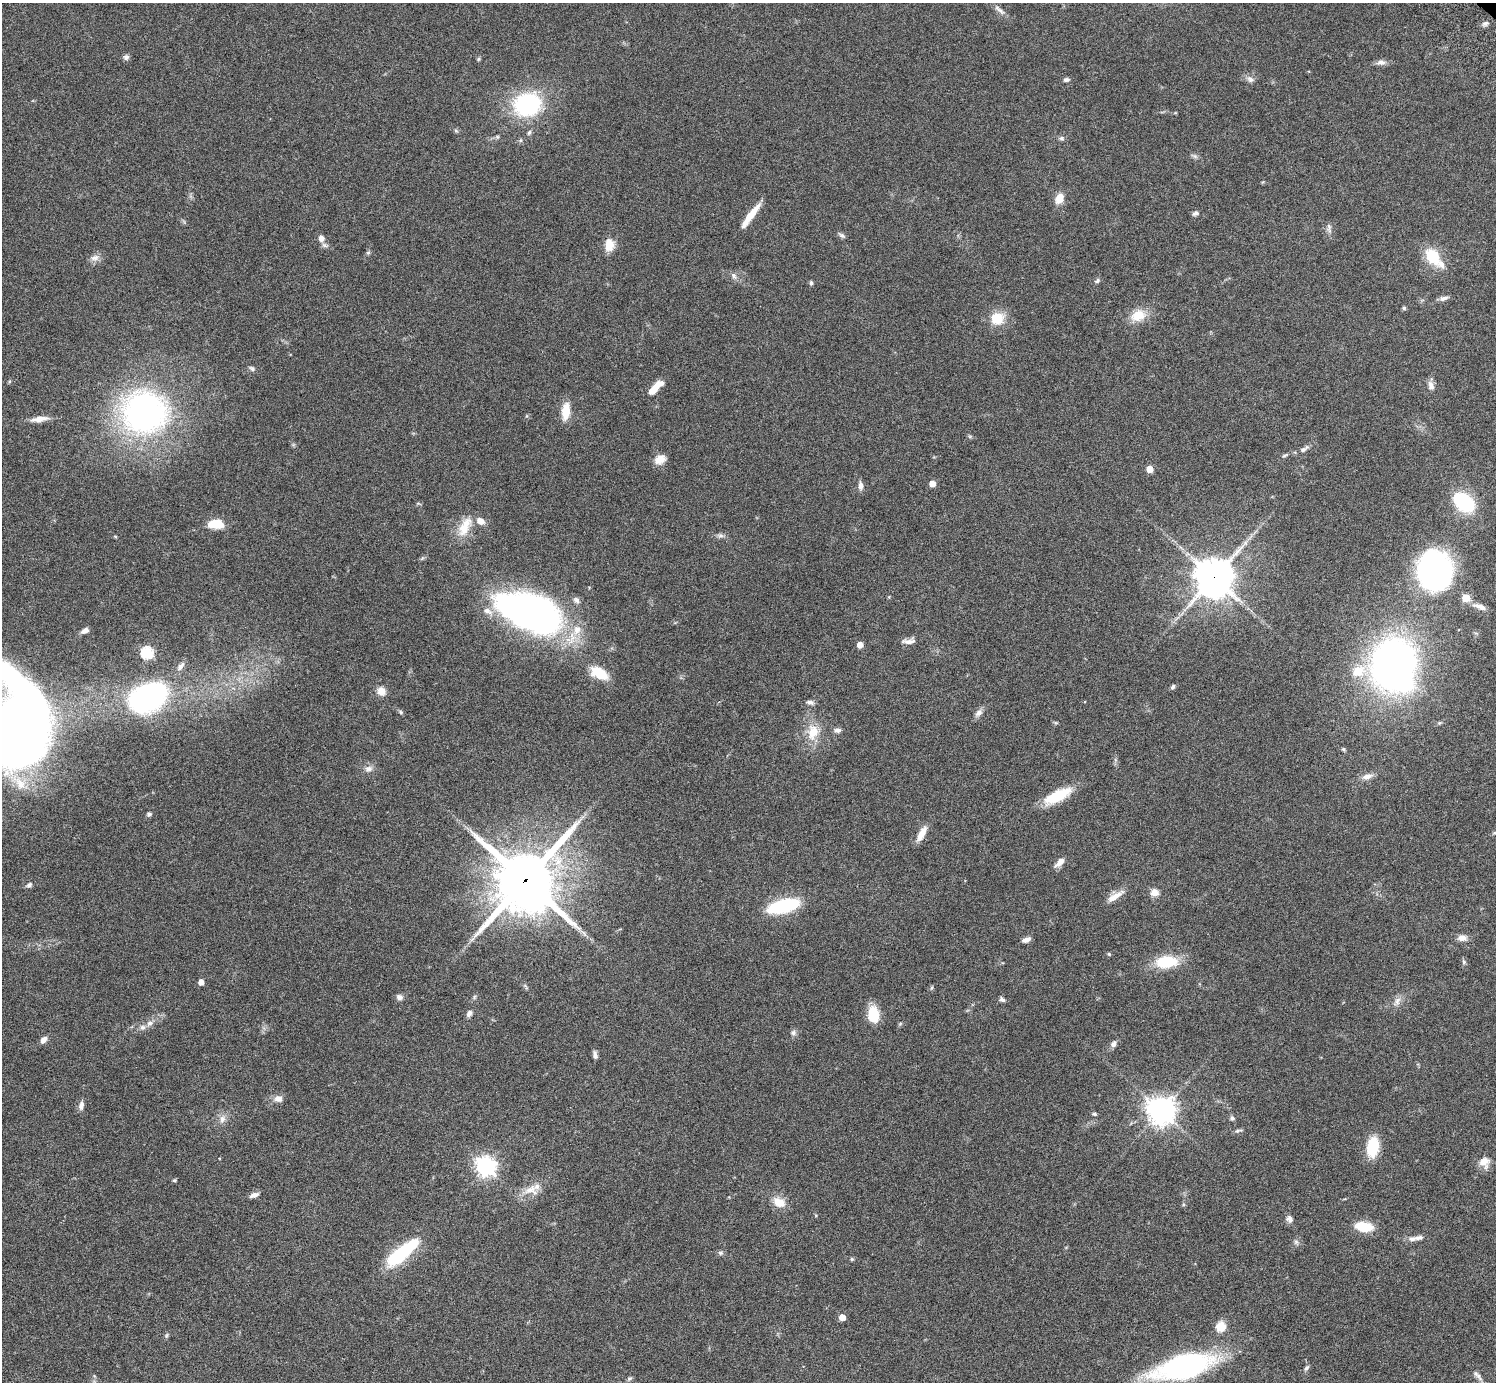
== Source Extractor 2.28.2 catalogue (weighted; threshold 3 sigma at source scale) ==
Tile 7 of 4 x 4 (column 3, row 2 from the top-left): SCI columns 3032-4525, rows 3105-4484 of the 6060 x 6070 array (HDU 1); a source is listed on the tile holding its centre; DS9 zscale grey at full resolution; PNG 1498 x 1384 px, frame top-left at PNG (2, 3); no overlay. Shown black and unused: <1% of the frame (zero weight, under 3 of 6 exposures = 3% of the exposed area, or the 3 px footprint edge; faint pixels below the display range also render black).
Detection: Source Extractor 2.28.2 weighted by HDU 2 'WHT'; one run over the whole footprint, this tile lists its part. Background 0.0834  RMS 0.0046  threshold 0.0187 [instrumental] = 3 sigma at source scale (4.09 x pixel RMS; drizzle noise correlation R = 1.36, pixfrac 0.8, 0.05/0.05 arcsec/px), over >= 5 px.
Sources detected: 142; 4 inside a brighter object's white glare — not listed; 6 inside a brighter listed object's ellipse — not listed separately; the other 132 listed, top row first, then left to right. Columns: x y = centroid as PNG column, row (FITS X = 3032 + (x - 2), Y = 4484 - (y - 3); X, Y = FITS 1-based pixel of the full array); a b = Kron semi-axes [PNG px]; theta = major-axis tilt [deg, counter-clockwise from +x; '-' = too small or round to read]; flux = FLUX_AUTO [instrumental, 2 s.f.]
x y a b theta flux
999 10 19 5 -42 2.1
1485 23 9 5 22 1.2
126 57 7 7 - 1.2
478 59 6 4 88 0.56
1381 62 12 7 5 2
1250 79 11 7 -36 1.7
1066 80 8 5 7 1.1
527 104 16 14 14 65
456 131 6 4 -19 0.58
529 132 7 5 62 0.89
1062 138 7 6 - 0.94
520 140 6 5 - 0.72
1195 156 7 6 - 0.99
1059 198 13 9 65 4.7
1195 213 8 5 25 1.1
751 214 27 7 52 7.3
1329 226 11 6 87 1.4
842 235 10 5 -34 1
321 238 8 8 - 2.3
609 245 14 10 87 5.6
368 252 6 5 - 0.75
1433 257 26 12 -48 14
95 258 12 8 11 2.4
734 276 10 6 -53 1.6
1097 281 7 5 30 0.87
811 283 6 4 -75 0.73
1443 298 11 6 11 1.7
1404 308 4 4 - 0.85
1138 316 21 14 15 7.7
997 318 17 15 3 9
252 369 9 6 -39 1
1431 385 13 8 -78 2.1
655 388 19 6 45 7
566 411 18 8 83 7.9
144 412 42 40 -16 140
39 419 23 7 8 3.9
970 436 6 4 19 0.53
1304 449 15 6 33 1.9
1284 456 8 4 35 0.79
660 459 13 9 25 4.2
1150 469 5 5 - 5.9
932 484 5 5 - 3.9
861 486 10 6 -88 2.1
1464 502 21 13 -40 34
215 524 12 7 -2 13
465 526 30 14 62 8.5
720 535 9 5 -6 1.2
1245 543 8 5 46 1.3
1435 571 27 24 -89 140
1214 577 13 12 - 990
1466 598 5 5 - 13
576 600 9 7 -46 1.5
1480 607 17 6 -19 2.7
528 616 60 39 -25 140
85 630 7 5 26 2.3
908 641 18 6 3 2.3
860 645 4 4 - 3.9
147 653 6 6 - 48
1393 665 37 31 -87 250
180 666 14 7 54 2
1358 671 7 6 - 14
600 673 20 10 -29 11
1173 687 7 5 60 0.93
381 691 10 9 - 3.7
148 697 22 14 25 190
810 702 10 5 -10 1.3
401 712 6 5 - 0.67
978 713 12 8 50 2
22 726 54 35 80 730
838 730 10 6 2 1.3
813 732 23 16 82 9.2
1343 749 6 4 -46 0.58
368 769 11 8 7 2.1
1367 776 15 7 16 2.7
20 784 18 12 -57 6.2
1057 796 34 12 27 14
149 814 7 6 - 0.89
1495 833 7 4 9 0.65
922 834 21 7 62 4.6
1060 862 13 6 46 3.2
525 880 22 20 52 2800
29 885 7 6 - 1.3
1155 892 9 8 - 3.1
1115 896 24 7 32 4.2
783 906 31 12 14 30
584 933 9 4 -53 1.2
1462 938 11 7 -5 2.8
1026 940 9 5 19 2.1
1109 954 5 4 - 0.51
1166 962 22 12 4 17
1464 962 6 5 - 0.72
201 982 4 4 - 3.2
526 986 9 3 -69 0.65
932 988 7 3 71 0.51
399 997 8 7 - 1.6
474 997 6 4 71 0.62
1002 999 7 5 -33 1
1397 1001 14 7 59 2.5
469 1014 9 5 58 1.5
873 1014 16 10 -83 12
149 1023 9 7 34 1.9
793 1033 8 7 - 1.2
43 1040 8 6 47 2.4
1114 1044 8 7 - 1.6
595 1055 9 5 -78 1.4
278 1099 12 9 2 2.5
81 1105 12 6 79 1.9
1161 1110 9 9 - 470
1095 1114 6 5 - 0.75
1232 1118 7 6 - 0.95
222 1119 11 8 72 2.4
1238 1131 12 4 17 0.89
1373 1147 18 11 81 16
1484 1162 13 12 - 4.1
485 1166 7 7 - 220
174 1180 5 4 - 0.51
531 1190 21 14 -2 5.8
254 1195 11 5 20 2
779 1202 17 12 -24 5.4
1289 1219 10 8 -69 1.6
1364 1227 20 10 -8 9.4
1412 1239 12 7 0 2
721 1253 8 6 -1 0.91
399 1257 32 18 33 21
852 1259 5 4 - 0.55
842 1317 5 5 - 4.5
1221 1326 12 11 - 5.3
166 1335 8 3 71 0.62
1184 1367 39 16 14 140
1307 1368 9 5 48 0.99
1478 1375 17 5 -46 1.9
629 1378 8 5 37 0.8
Overlapping masked pixels (flux is a lower limit): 2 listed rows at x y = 1214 577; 525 880
Isophote crosses this tile's border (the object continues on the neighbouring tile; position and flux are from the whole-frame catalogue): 2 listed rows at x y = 22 726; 1495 833